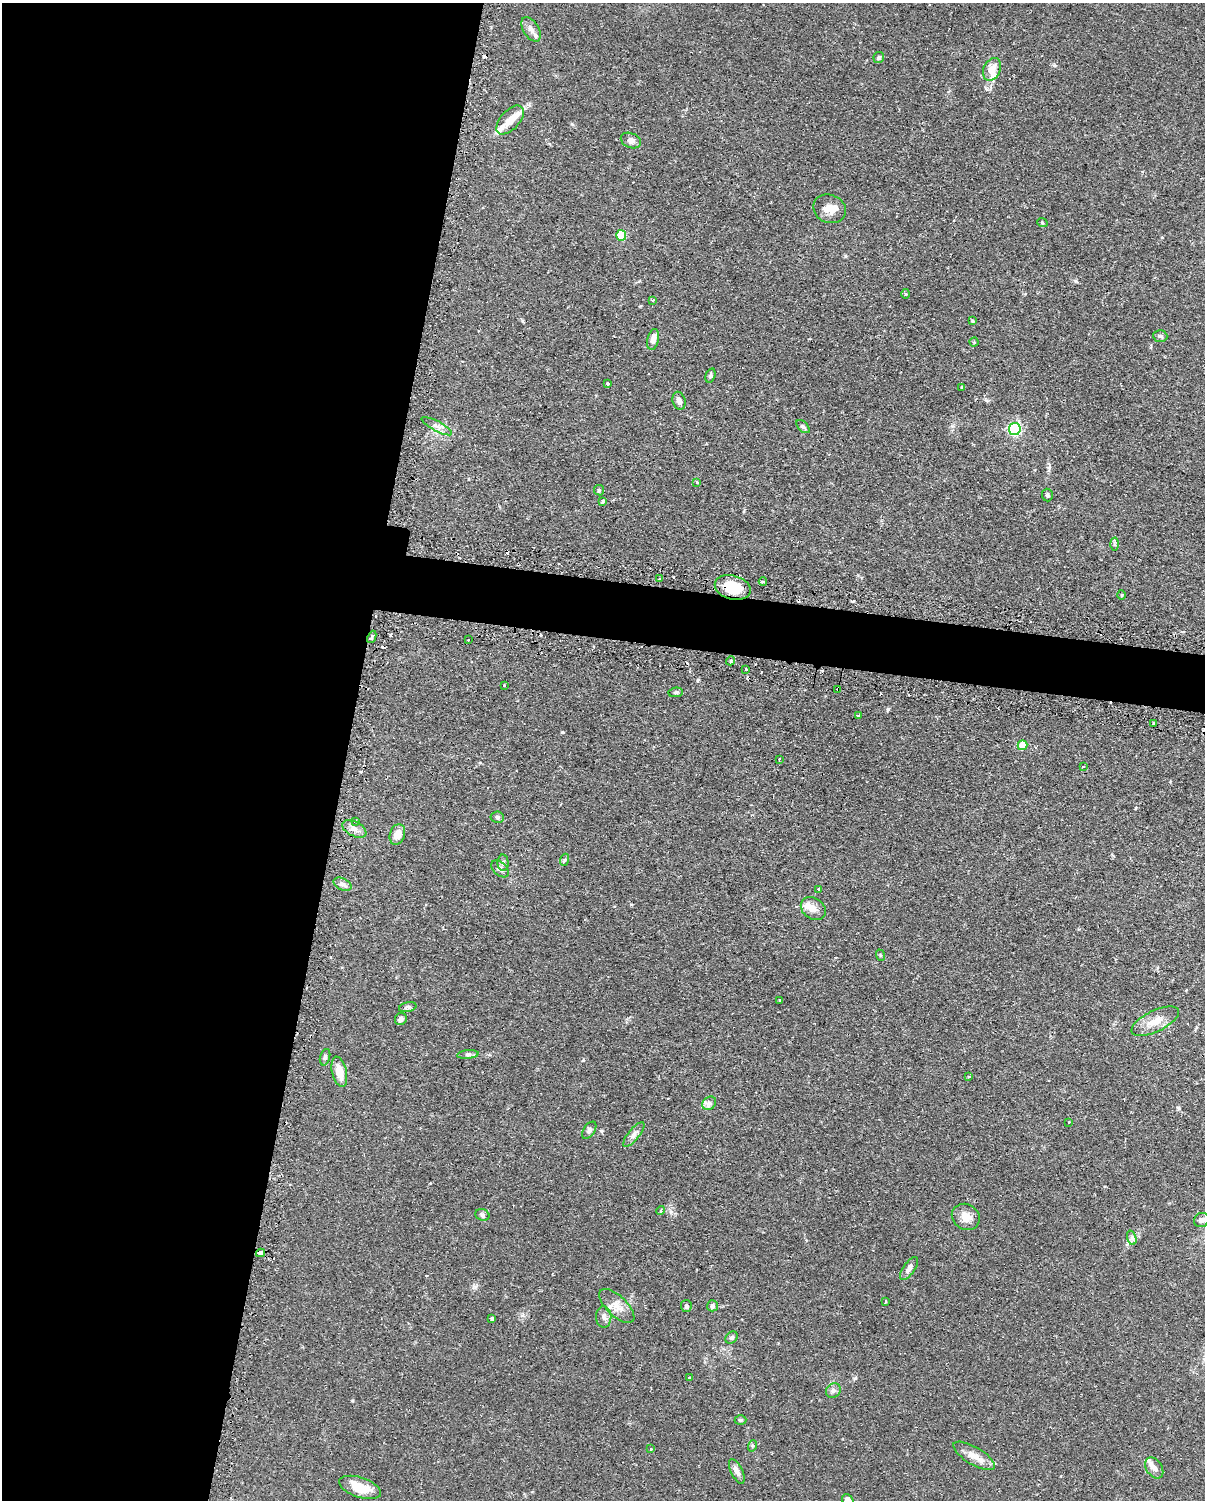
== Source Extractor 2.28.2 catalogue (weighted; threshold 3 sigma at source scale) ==
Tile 5 of 4 x 3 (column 1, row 2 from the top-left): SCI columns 29-1231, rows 1758-3255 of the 4868 x 4896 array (HDU 1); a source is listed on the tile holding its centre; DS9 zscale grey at full resolution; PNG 1207 x 1502 px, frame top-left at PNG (2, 3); each listed source drawn as its Kron ellipse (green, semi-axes under 4 px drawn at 4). Shown black and unused: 31% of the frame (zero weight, under 2 of 3 exposures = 4% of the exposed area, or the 3 px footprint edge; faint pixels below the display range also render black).
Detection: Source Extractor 2.28.2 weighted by HDU 2 'WHT'; one run over the whole footprint, this tile lists its part. Background 0.106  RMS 0.0054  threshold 0.0244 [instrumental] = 3 sigma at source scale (4.5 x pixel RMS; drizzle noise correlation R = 1.50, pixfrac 1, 0.05/0.05 arcsec/px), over >= 5 px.
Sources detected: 106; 12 cosmic-ray / hot-pixel residue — neither listed nor drawn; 5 inside a brighter listed object's ellipse — not listed separately; the other 89 listed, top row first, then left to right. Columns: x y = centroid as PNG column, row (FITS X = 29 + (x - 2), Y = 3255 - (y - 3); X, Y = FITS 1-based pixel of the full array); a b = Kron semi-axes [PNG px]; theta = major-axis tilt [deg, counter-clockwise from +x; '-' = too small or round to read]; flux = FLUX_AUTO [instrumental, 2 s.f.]
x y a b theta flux
531 29 13 7 -57 3.1
879 57 5 5 - 1
992 69 12 8 64 5.6
510 120 17 9 48 5.6
631 140 10 7 -23 2.9
830 209 17 14 -23 5.7
1042 222 5 3 - 0.5
621 235 5 5 - 26
906 294 5 3 - 0.52
653 300 3 3 - 0.6
973 321 4 3 - 0.6
1160 336 7 5 -3 1
653 339 11 5 78 3.2
974 342 4 4 - 0.47
710 376 7 5 73 0.98
607 383 3 3 - 0.72
962 387 3 3 - 0.69
679 401 9 6 -73 2.2
437 426 17 5 -28 2.4
803 427 8 5 -44 1.1
1015 429 6 6 - 84
697 482 3 3 - 0.77
599 490 5 5 - 0.87
1047 495 6 5 - 0.89
603 501 3 3 - 1.9
1114 544 6 4 -88 0.85
660 579 3 3 - 0.68
763 582 4 3 - 0.68
733 587 18 12 -15 16
1122 595 5 3 - 0.45
372 637 6 4 65 1.5
468 640 3 2 - 0.66
731 661 5 4 - 1.5
746 669 3 3 - 1.4
504 685 3 2 - 0.86
838 690 2 2 - 0.6
676 692 7 4 6 0.95
858 715 3 2 - 0.68
1154 724 3 3 - 2.2
1022 745 5 5 - 10
779 759 3 2 - 0.87
1083 767 4 3 - 1.1
497 817 6 5 - 1.2
355 821 4 3 - 0.96
354 829 13 7 -27 3.3
397 834 10 7 71 5.5
564 860 6 4 70 0.73
503 863 8 5 -89 1.4
500 869 10 6 -43 2
343 884 10 5 -28 1.8
819 889 3 3 - 0.85
813 909 13 10 -37 4.1
880 955 6 3 -70 0.6
779 1001 3 2 - 0.49
408 1007 9 5 14 1.1
401 1019 6 6 - 1.7
1155 1021 26 10 26 7.8
468 1054 11 4 5 1.4
325 1057 8 5 75 1.1
339 1072 15 7 -77 7.1
969 1076 3 3 - 0.92
709 1103 7 6 - 1.6
1069 1122 3 3 - 0.72
589 1130 10 5 55 1.6
634 1135 15 5 51 2.3
661 1211 4 4 - 0.77
482 1215 7 5 -22 1.2
966 1217 14 12 -33 5.4
1201 1220 8 7 - 2
1132 1238 7 4 -73 1.4
260 1253 4 3 - 3.4
909 1268 13 5 55 2.3
886 1301 3 2 - 0.57
617 1306 22 10 -44 6.1
686 1306 6 5 - 1.3
712 1306 5 5 - 2.6
604 1317 11 7 -89 2.6
492 1318 3 3 - 0.92
731 1338 7 5 43 1.2
689 1378 3 3 - 1.1
833 1391 8 7 - 1.6
740 1420 6 5 - 0.81
752 1446 6 3 72 0.54
650 1449 3 3 - 0.75
974 1456 23 8 -31 6
1154 1468 11 7 -57 3
737 1471 13 6 -64 2.8
360 1487 22 10 -18 10
848 1500 7 5 -57 3.6
Overlapping masked pixels (flux is a lower limit): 4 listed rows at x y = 733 587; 372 637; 838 690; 260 1253
Isophote crosses this tile's border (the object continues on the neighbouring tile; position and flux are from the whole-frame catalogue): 1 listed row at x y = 848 1500
Unlisted compact peaks at least as high as the median listed source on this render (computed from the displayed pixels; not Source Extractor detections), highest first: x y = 562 732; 888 709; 1076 281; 475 1287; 845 256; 1054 65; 671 1212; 572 124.